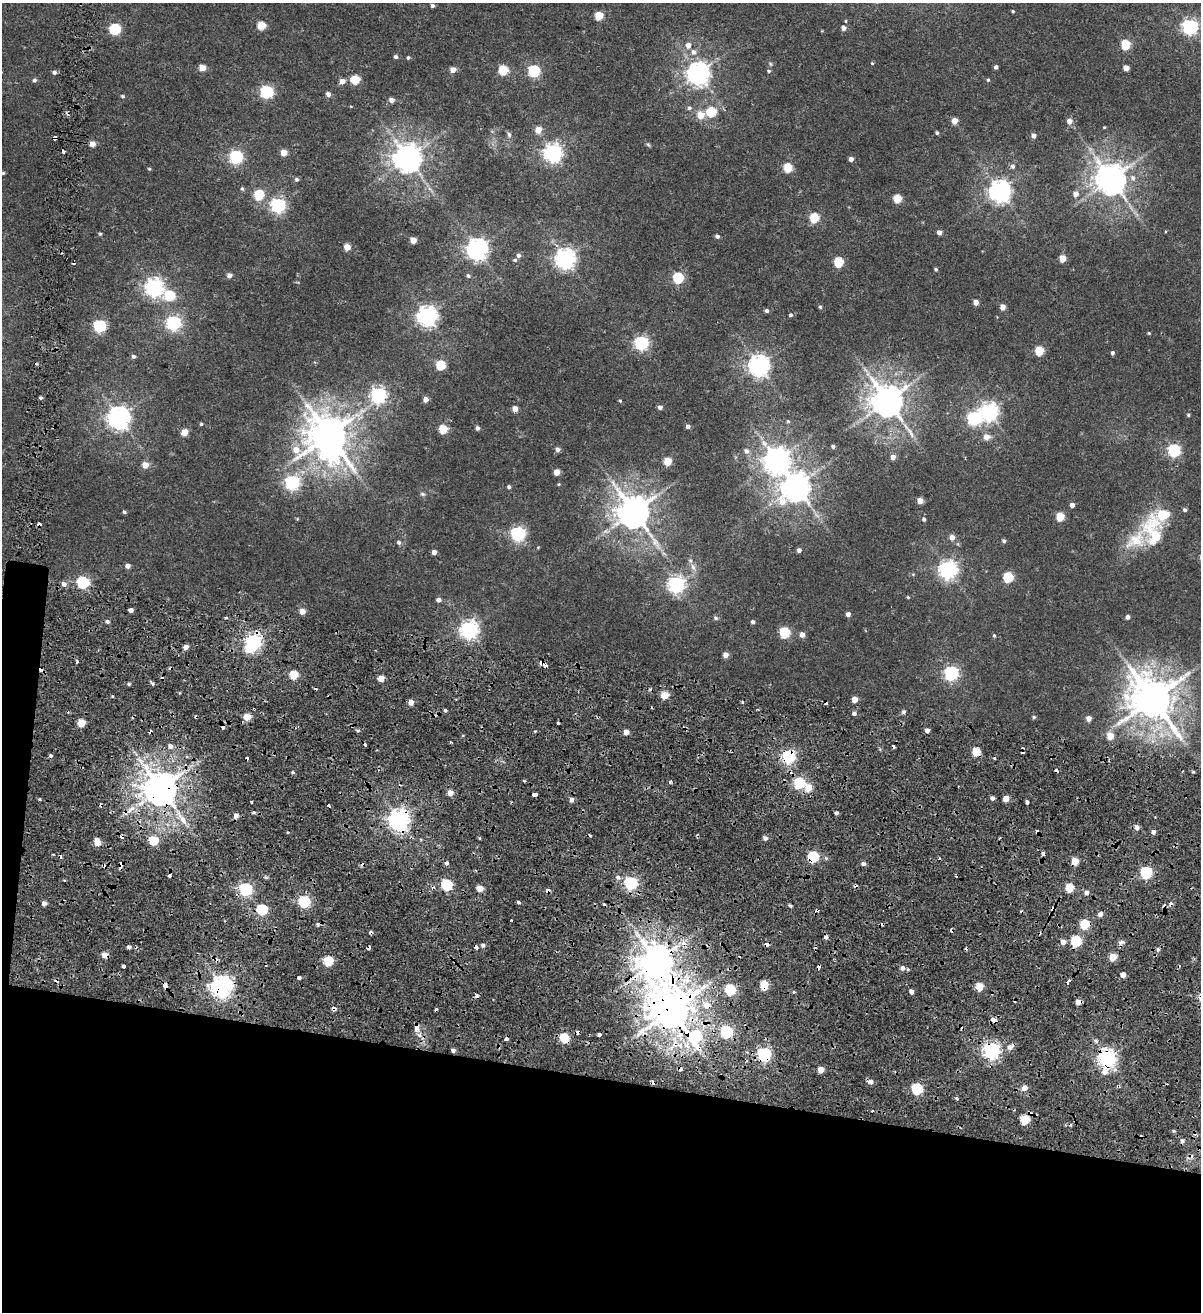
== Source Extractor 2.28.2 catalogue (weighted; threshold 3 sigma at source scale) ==
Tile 15 of 4 x 4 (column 3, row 4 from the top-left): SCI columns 2690-3888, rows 14-1323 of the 5438 x 5254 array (HDU 1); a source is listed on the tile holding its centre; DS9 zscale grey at full resolution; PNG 1203 x 1314 px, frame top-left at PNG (2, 3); no overlay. Shown black and unused: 19% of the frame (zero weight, under 2 of 4 exposures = <1% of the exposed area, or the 3 px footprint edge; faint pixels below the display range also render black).
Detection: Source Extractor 2.28.2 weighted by HDU 2 'WHT'; one run over the whole footprint, this tile lists its part. Background 0.00679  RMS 0.0025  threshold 0.0113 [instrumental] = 3 sigma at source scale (4.5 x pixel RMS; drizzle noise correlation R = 1.50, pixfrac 1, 0.0396/0.0396 arcsec/px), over >= 5 px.
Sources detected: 354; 2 inside a brighter object's white glare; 62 cosmic-ray / hot-pixel residue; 1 long thin detection or spike segment (spike, bleed or trail) — not listed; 2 inside a brighter listed object's ellipse — not listed separately; the other 287 listed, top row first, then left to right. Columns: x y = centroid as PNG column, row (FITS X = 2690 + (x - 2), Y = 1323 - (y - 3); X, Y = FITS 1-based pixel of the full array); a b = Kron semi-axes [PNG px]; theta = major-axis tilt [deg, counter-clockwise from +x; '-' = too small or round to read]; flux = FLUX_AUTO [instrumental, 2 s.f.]
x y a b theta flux
432 6 4 3 - 0.52
1013 11 4 3 - 0.26
599 16 5 5 - 7.3
261 25 5 5 - 7.1
1190 27 6 6 - 59
844 28 6 5 - 0.97
115 29 6 6 - 22
1125 44 6 5 - 11
688 45 6 6 - 1.4
693 52 8 8 - 1.2
396 57 4 4 - 0.56
408 57 5 4 - 0.35
872 63 4 4 - 0.21
770 64 6 4 -60 0.31
996 67 4 4 - 0.56
203 68 5 4 - 3.3
1126 68 5 4 - 1.9
453 70 5 5 - 1.9
503 70 5 5 - 9.9
534 71 6 6 - 27
769 71 5 4 - 0.33
54 72 5 5 - 0.61
698 73 8 7 - 180
34 80 5 5 - 0.54
355 80 5 5 - 8.7
988 80 4 4 - 0.26
342 81 5 5 - 1.7
267 92 6 6 - 35
328 94 5 4 - 0.99
123 96 5 4 - 0.35
392 100 5 5 - 1.2
351 106 4 3 - 0.15
689 108 6 5 - 0.44
711 112 6 5 - 9.7
700 115 6 6 - 3.6
955 121 5 5 - 2.2
1069 121 6 5 - 1.4
1104 127 3 3 - 0.18
538 130 5 5 - 2.8
492 131 6 4 -19 0.26
937 133 4 4 - 0.36
509 134 7 6 - 0.52
1034 135 5 4 - 0.98
54 138 4 3 - 2
92 144 5 5 - 1.9
648 145 7 4 -31 0.32
284 152 5 5 - 2.7
553 152 7 7 - 98
236 157 6 6 - 39
408 158 8 8 - 320
851 159 4 4 - 0.96
1013 166 6 6 - 0.58
788 168 5 5 - 8.1
149 169 4 3 - 0.28
3 173 4 4 - 0.29
1133 178 9 7 -58 1
297 179 6 5 - 0.51
1111 179 10 9 - 380
242 188 6 4 -73 0.36
430 189 9 4 -45 0.59
1000 191 8 7 - 150
1076 194 6 6 - 1.3
259 195 6 5 - 13
897 199 5 5 - 7
278 205 6 6 - 53
814 218 5 5 - 11
939 232 4 4 - 1.1
100 234 4 4 - 0.27
717 236 5 4 - 0.58
413 240 5 4 - 2.4
347 247 5 4 - 2.6
477 249 7 7 - 140
518 255 5 5 - 0.59
565 258 7 7 - 140
1063 258 5 5 - 3.6
515 260 5 4 - 0.31
839 262 5 5 - 11
936 269 4 4 - 0.35
229 275 5 5 - 1.1
468 276 5 5 - 0.41
678 278 6 5 - 19
154 287 7 7 - 90
170 296 6 6 - 12
976 302 5 4 - 1.6
820 307 5 4 - 0.34
1003 307 5 5 - 1.5
767 311 5 5 - 0.51
791 315 5 5 - 0.36
427 316 7 7 - 120
174 323 6 6 - 48
100 326 6 6 - 28
1149 333 4 3 - 0.22
641 343 6 6 - 46
1039 351 5 5 - 9.1
1112 353 4 4 - 0.46
133 356 5 5 - 0.51
441 365 5 5 - 10
759 366 7 7 - 140
378 395 6 6 - 64
41 398 3 3 - 0.37
426 399 4 4 - 1.3
620 401 4 3 - 0.25
887 401 10 9 - 470
660 407 5 5 - 0.68
515 409 4 4 - 1.9
989 412 7 7 - 88
1188 415 4 4 - 0.3
119 418 7 7 - 170
974 418 7 6 - 39
788 421 5 4 - 0.3
201 424 4 4 - 0.29
688 426 5 4 - 0.71
477 428 5 4 - 0.59
443 429 5 5 - 7.6
184 432 5 5 - 3
329 435 13 11 20 640
987 437 9 8 - 1.4
833 446 4 3 - 0.5
558 449 5 5 - 0.86
1174 450 6 6 - 31
746 451 8 6 -37 0.87
893 457 5 5 - 1.3
776 460 9 8 - 240
667 461 5 5 - 6.2
145 465 5 5 - 2.5
557 472 5 4 - 2.4
292 482 6 6 - 50
796 486 10 9 - 300
509 487 4 4 - 0.5
422 494 8 5 -26 0.41
920 501 4 4 - 2.1
1072 505 4 4 - 0.99
1185 510 5 4 - 0.46
124 512 4 4 - 0.37
634 512 11 9 -58 470
1060 517 5 5 - 6.7
924 519 5 4 - 0.47
39 524 3 3 - 1.9
1154 532 47 25 -83 13
518 534 6 6 - 50
952 537 6 5 - 1.3
1004 541 5 4 - 0.47
399 542 6 5 - 0.56
538 547 5 3 - 0.19
799 550 5 5 - 0.68
434 552 4 4 - 1
128 566 5 4 - 1.1
693 567 11 6 -74 1.2
948 569 7 7 - 95
1008 577 6 5 - 12
83 582 6 6 - 26
64 584 6 5 - 0.95
676 584 7 6 - 75
908 597 4 3 - 0.21
439 600 5 4 - 0.87
131 610 4 4 - 1.8
302 611 5 5 - 1.9
848 614 4 4 - 0.95
1127 617 4 4 - 0.68
226 618 3 3 - 0.54
716 618 6 5 - 0.45
107 621 4 4 - 0.49
753 622 5 4 - 0.49
469 630 7 7 - 98
784 633 6 6 - 15
802 634 5 5 - 1.2
994 635 5 3 - 0.27
254 642 6 6 - 77
186 647 4 4 - 1.5
726 655 5 5 - 1.5
77 662 3 2 - 0.47
951 673 6 6 - 49
294 675 5 5 - 7.6
381 678 5 4 - 2.8
152 683 6 3 -62 0.41
129 684 4 4 - 0.29
664 695 5 5 - 5.4
1153 699 14 12 -48 810
854 700 4 4 - 2.3
411 702 5 4 - 1.7
445 710 3 3 - 1.2
904 712 5 5 - 0.44
854 713 5 5 - 0.6
247 717 5 5 - 4.2
1034 717 5 4 - 0.32
1089 718 5 5 - 1.5
81 723 5 5 - 5.3
358 730 5 3 - 0.36
927 730 4 4 - 1
626 732 4 4 - 1.7
1110 736 6 6 - 3.1
170 746 5 5 - 1.1
976 751 5 5 - 5.8
789 757 6 6 - 37
994 758 3 3 - 0.33
1056 771 3 3 - 1.8
293 772 5 4 - 0.3
1193 772 5 3 - 0.26
670 782 3 3 - 0.51
799 783 6 5 - 17
808 788 6 5 - 4
161 789 9 9 - 580
450 793 5 5 - 2
535 794 5 3 - 3.3
992 798 4 4 - 0.82
1006 798 4 4 - 2.6
572 799 5 4 - 1
251 801 3 3 - 1
1027 802 4 3 - 0.48
836 813 4 3 - 0.47
399 819 7 7 - 150
1137 827 5 5 - 1.1
1153 832 5 4 - 0.77
765 838 5 5 - 0.71
154 840 5 5 - 8
97 842 8 5 -80 2.5
1043 853 5 4 - 0.58
813 857 6 5 - 19
1075 861 5 5 - 4.2
446 863 3 3 - 3
863 864 6 5 - 0.65
121 865 7 4 71 1.7
1146 873 6 5 - 27
170 876 4 3 - 1.9
618 877 6 5 - 0.77
631 883 6 6 - 37
447 885 6 5 - 20
1069 888 5 5 - 7.4
246 889 6 6 - 38
480 889 5 4 - 2.9
548 890 4 3 - 1.6
1086 892 5 5 - 0.96
304 902 6 5 - 24
519 902 3 3 - 1.6
44 903 4 4 - 1.1
790 905 5 3 - 0.37
1164 906 4 3 - 2.2
262 910 6 5 - 18
1100 914 5 4 - 1.2
511 920 3 2 - 0.25
1084 924 5 5 - 11
826 937 4 3 - 2
1076 941 6 5 - 16
1063 942 5 5 - 1.2
1121 942 8 5 37 0.68
483 945 5 4 - 0.53
129 947 5 4 - 0.63
1158 949 6 5 - 0.54
105 955 5 5 - 2.2
1113 957 5 5 - 4.7
328 961 5 5 - 12
657 961 11 10 - 530
123 966 4 3 - 5
818 967 3 3 - 1.9
902 968 6 5 - 0.88
1123 975 5 4 - 1.3
299 978 4 3 - 1.9
1068 982 6 3 59 2.4
764 985 5 5 - 9.3
165 986 4 3 - 4.1
222 986 7 7 - 160
979 987 5 5 - 5.3
730 990 6 5 - 18
911 991 4 4 - 1
794 992 4 3 - 0.29
476 995 4 3 - 8.5
1079 1002 5 4 - 2.2
707 1005 8 7 - 2
671 1010 11 11 - 810
994 1020 5 3 - 3
416 1028 12 7 81 1.2
727 1032 6 6 - 29
599 1035 3 3 - 3.1
696 1036 9 8 - 22
564 1038 5 5 - 11
507 1039 3 3 - 1.3
1010 1047 9 6 43 1.2
453 1050 5 4 - 0.6
992 1050 6 6 - 87
764 1054 6 6 - 44
1107 1058 8 6 83 100
821 1070 4 4 - 2.6
1024 1088 6 5 - 1.6
917 1089 6 5 - 22
957 1099 3 3 - 0.98
872 1111 3 2 - 0.21
1025 1120 5 5 - 10
Overlapping masked pixels (flux is a lower limit): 34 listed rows (the first 20) at x y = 54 138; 39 524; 254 642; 976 751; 789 757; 1056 771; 161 789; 399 819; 813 857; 1075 861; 121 865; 170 876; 246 889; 548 890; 1164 906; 1084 924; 105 955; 657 961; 818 967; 764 985